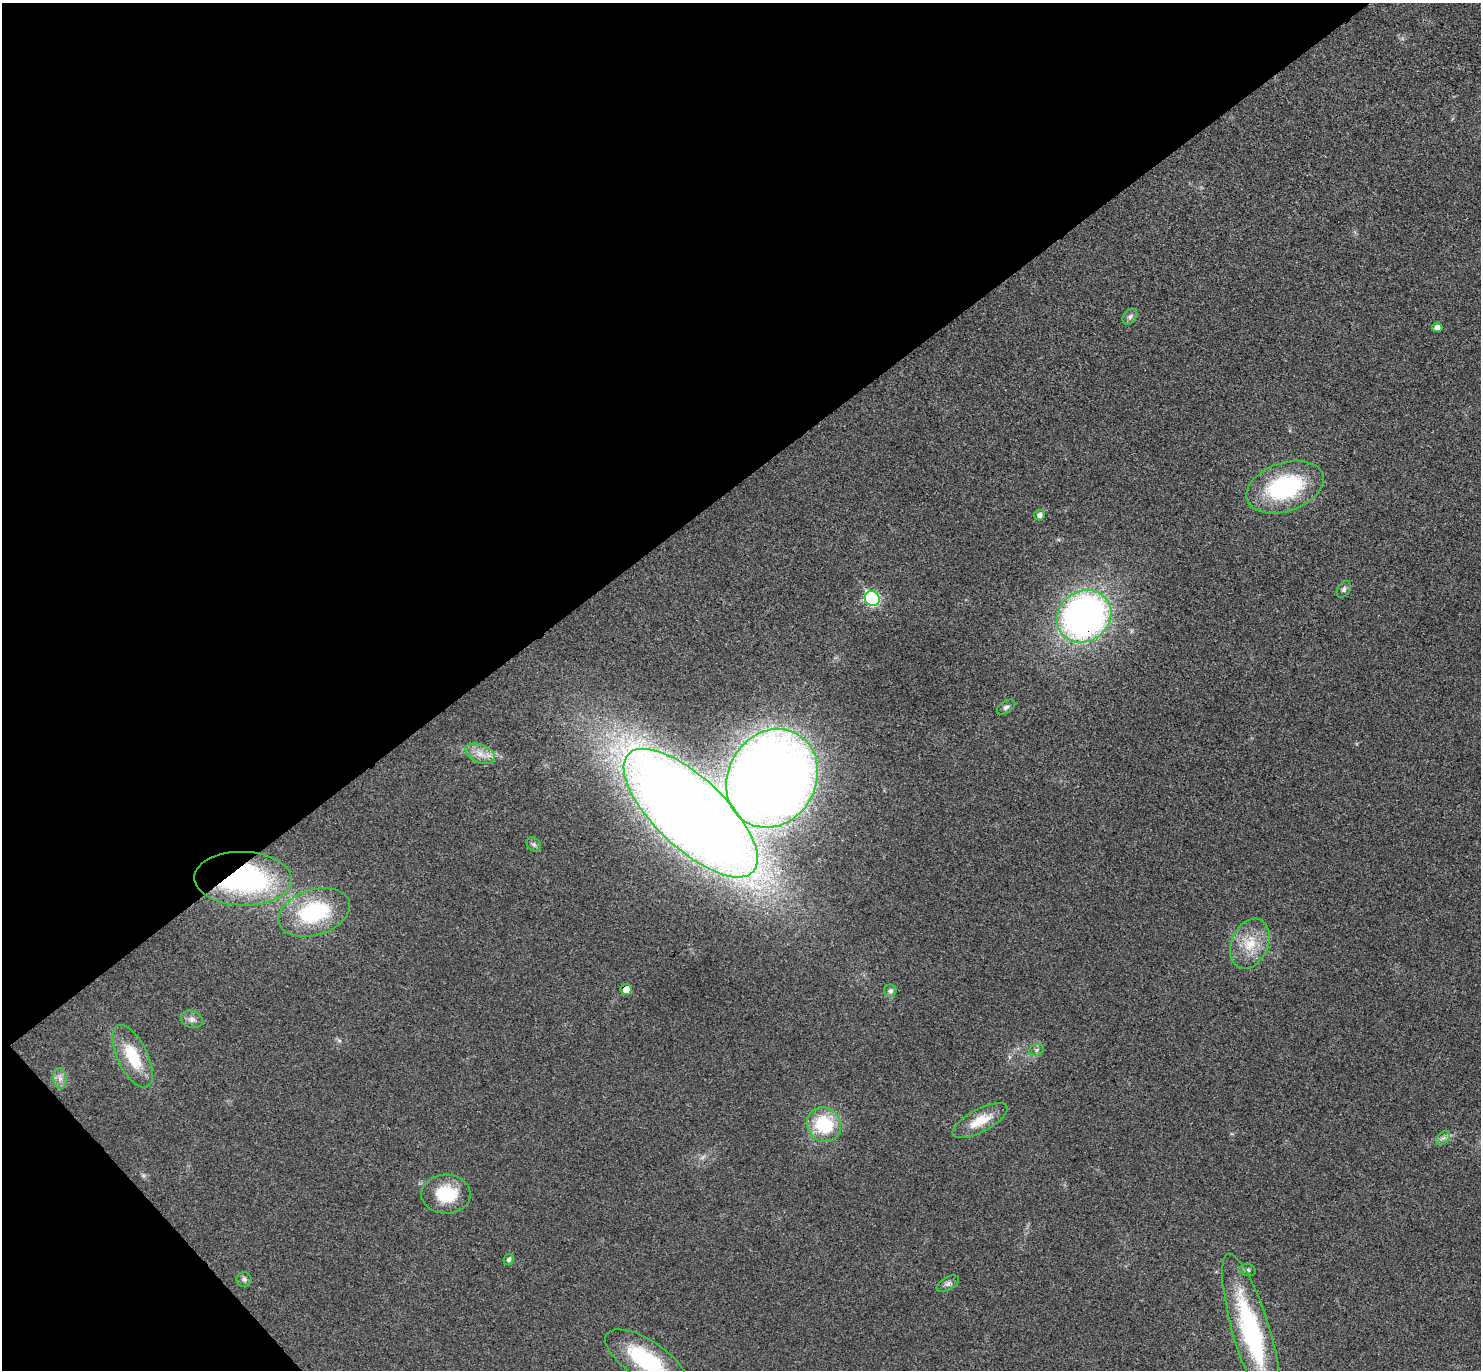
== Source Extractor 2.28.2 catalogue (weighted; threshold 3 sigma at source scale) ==
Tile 5 of 4 x 4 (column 1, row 2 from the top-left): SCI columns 47-1525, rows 2931-4298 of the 6010 x 6001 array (HDU 1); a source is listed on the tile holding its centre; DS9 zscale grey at full resolution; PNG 1483 x 1372 px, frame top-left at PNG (2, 3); each listed source drawn as its Kron ellipse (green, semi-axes under 4 px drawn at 4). Shown black and unused: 38% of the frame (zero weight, under 3 of 4 exposures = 6% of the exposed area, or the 3 px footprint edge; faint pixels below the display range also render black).
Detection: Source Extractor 2.28.2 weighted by HDU 2 'WHT'; one run over the whole footprint, this tile lists its part. Background 0.0268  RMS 0.0047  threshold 0.0213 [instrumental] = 3 sigma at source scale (4.5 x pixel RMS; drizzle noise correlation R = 1.50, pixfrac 1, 0.05/0.05 arcsec/px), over >= 5 px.
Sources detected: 33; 1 too faint to see at this stretch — neither listed nor drawn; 1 inside a brighter listed object's ellipse — not listed separately; the other 31 listed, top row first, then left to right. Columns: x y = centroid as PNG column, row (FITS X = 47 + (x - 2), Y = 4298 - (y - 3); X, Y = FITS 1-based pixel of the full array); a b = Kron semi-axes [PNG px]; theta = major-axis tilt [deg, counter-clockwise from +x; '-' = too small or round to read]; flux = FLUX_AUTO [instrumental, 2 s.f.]
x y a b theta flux
1130 317 9 6 50 1.4
1437 327 5 4 - 3
1285 487 40 24 19 55
1039 515 5 5 - 2
1344 589 9 6 58 1.2
872 599 8 7 - 58
1084 616 28 25 37 210
1006 707 10 6 33 1.4
480 754 15 9 -23 5
772 778 51 44 60 650
691 813 86 35 -43 1200
534 844 8 6 -44 1.1
243 879 48 27 -2 100
314 912 37 23 17 41
1250 944 26 18 67 14
626 989 5 5 - 6.2
890 991 6 6 - 1.6
192 1019 11 8 -20 2.3
1037 1050 7 6 - 1.3
133 1056 34 15 -64 19
60 1078 10 6 -81 2.4
980 1121 31 11 28 11
824 1125 18 16 -50 28
1443 1138 8 5 43 1.4
446 1194 24 19 -1 19
509 1259 6 5 - 1.3
1248 1270 8 6 -14 1.2
244 1279 7 7 - 1.5
948 1284 12 6 30 1.7
1251 1331 81 18 -73 71
646 1360 46 19 -33 36
Overlapping masked pixels (flux is a lower limit): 3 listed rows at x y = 1084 616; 243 879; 626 989
Isophote crosses this tile's border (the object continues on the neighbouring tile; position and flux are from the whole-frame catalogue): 1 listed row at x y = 646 1360